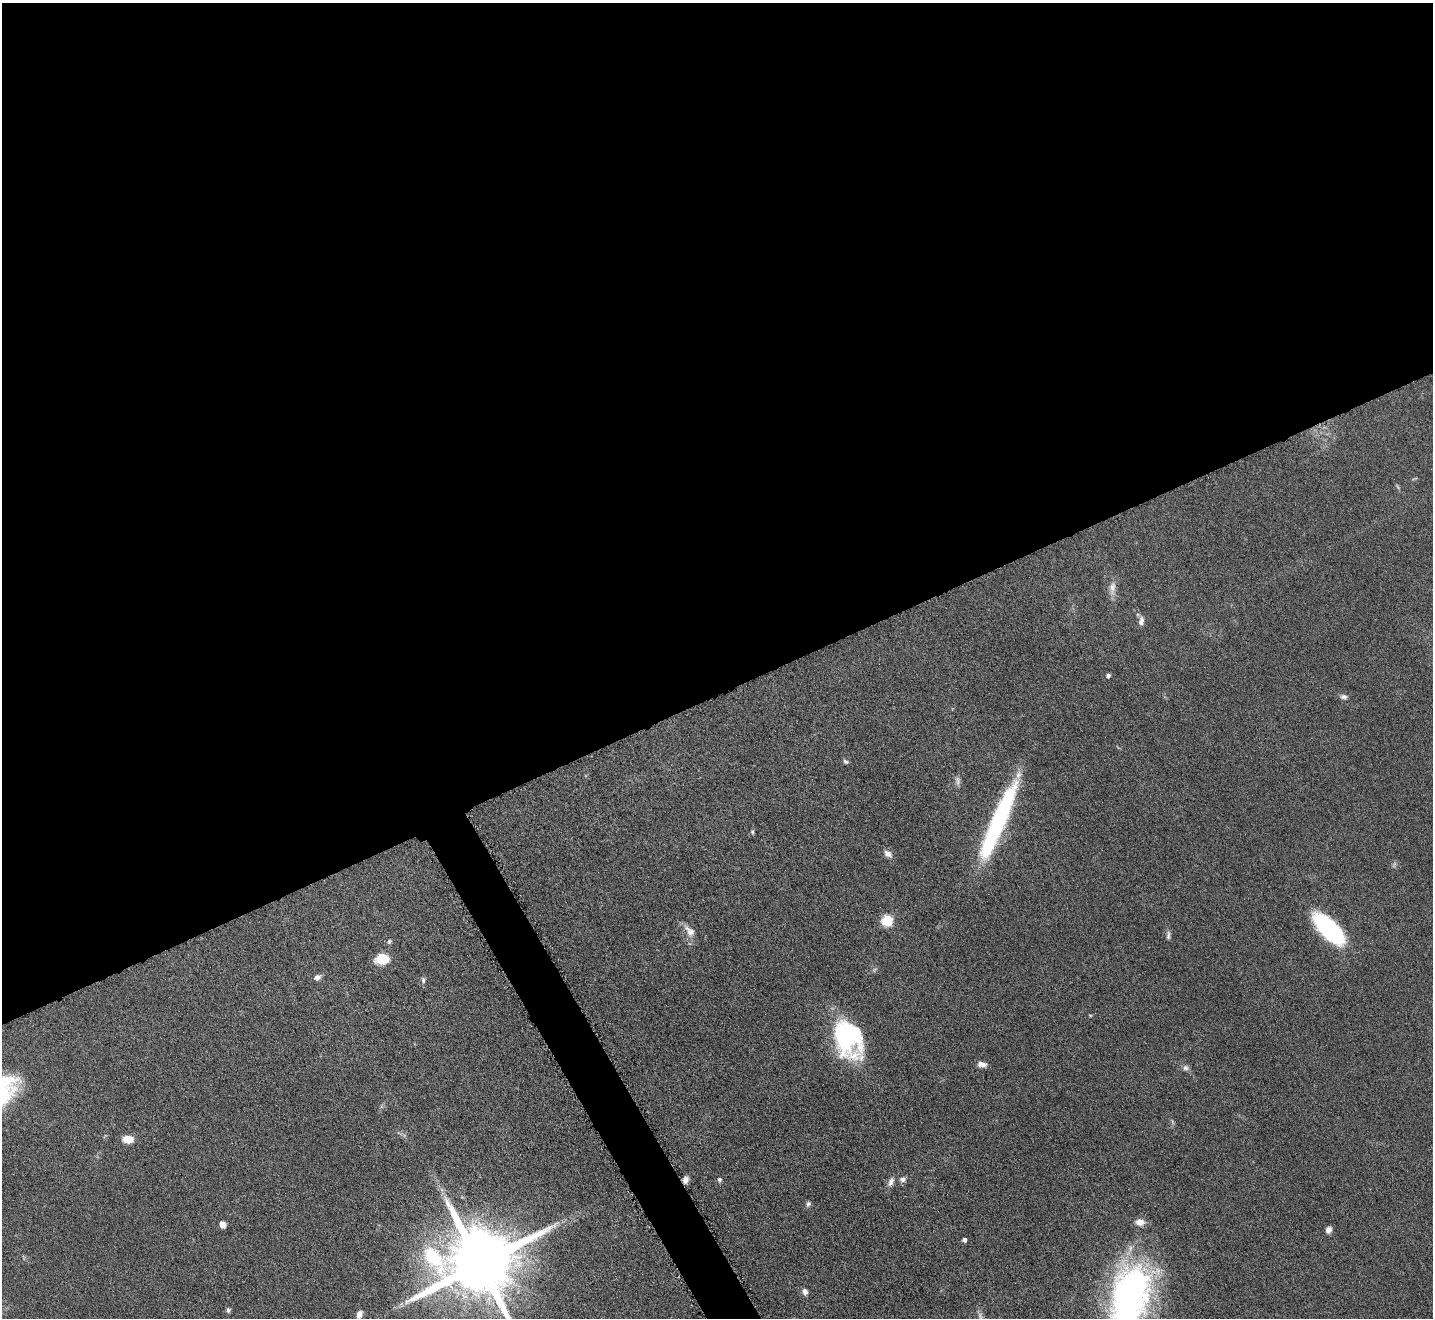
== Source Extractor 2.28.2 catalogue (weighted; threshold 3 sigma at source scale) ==
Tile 2 of 4 x 4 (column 2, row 1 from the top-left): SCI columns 1433-2863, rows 4106-5421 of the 5726 x 5715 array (HDU 1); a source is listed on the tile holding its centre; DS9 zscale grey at full resolution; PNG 1435 x 1320 px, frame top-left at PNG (2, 3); no overlay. Shown black and unused: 54% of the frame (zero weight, under 4 of 8 exposures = <1% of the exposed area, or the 3 px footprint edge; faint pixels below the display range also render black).
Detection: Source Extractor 2.28.2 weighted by HDU 2 'WHT'; one run over the whole footprint, this tile lists its part. Background 0.0475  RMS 0.0046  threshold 0.0186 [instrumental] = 3 sigma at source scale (4.09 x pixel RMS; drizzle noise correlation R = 1.36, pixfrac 0.8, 0.05/0.05 arcsec/px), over >= 5 px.
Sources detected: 41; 1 too faint to see at this stretch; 2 inside a brighter object's white glare — not listed; the other 38 listed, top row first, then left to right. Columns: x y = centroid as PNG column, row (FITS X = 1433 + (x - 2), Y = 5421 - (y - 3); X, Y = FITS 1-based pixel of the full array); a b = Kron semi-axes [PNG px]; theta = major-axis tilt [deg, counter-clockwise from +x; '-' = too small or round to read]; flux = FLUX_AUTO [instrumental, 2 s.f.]
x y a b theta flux
1112 588 19 8 87 3.7
1141 621 12 7 81 2
1108 675 4 4 - 1.4
1344 697 9 7 -16 1.5
846 761 8 5 -40 1
958 781 13 6 -83 1.7
999 821 88 17 70 51
752 832 6 4 -70 0.63
888 854 10 7 -34 2.5
887 920 6 6 - 31
1329 929 37 15 -45 53
689 931 20 10 -51 4
1168 935 13 5 86 1.3
389 941 7 4 50 0.72
382 959 13 9 4 9.9
874 970 8 4 32 0.79
317 977 9 6 20 1.8
423 980 8 5 -82 1
1090 1015 5 4 - 0.41
848 1038 37 26 -69 62
982 1064 10 6 -8 2.7
1185 1068 8 7 - 1.4
1172 1122 9 3 -69 0.61
128 1139 12 8 -2 5.2
719 1179 6 5 - 1
903 1179 8 7 - 1.6
685 1180 8 6 53 2.2
891 1181 13 7 67 2.3
808 1204 8 6 61 1.1
1140 1222 12 8 -7 3.4
222 1224 6 6 - 3
1328 1230 6 5 - 2.6
964 1240 4 4 - 1.3
479 1264 21 17 14 6200
805 1291 7 6 - 2
1130 1295 72 42 76 140
228 1310 6 5 - 0.99
359 1314 9 6 69 2.5
Overlapping masked pixels (flux is a lower limit): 1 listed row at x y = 685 1180
Isophote crosses this tile's border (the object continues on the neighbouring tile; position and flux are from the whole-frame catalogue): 2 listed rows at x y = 479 1264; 1130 1295